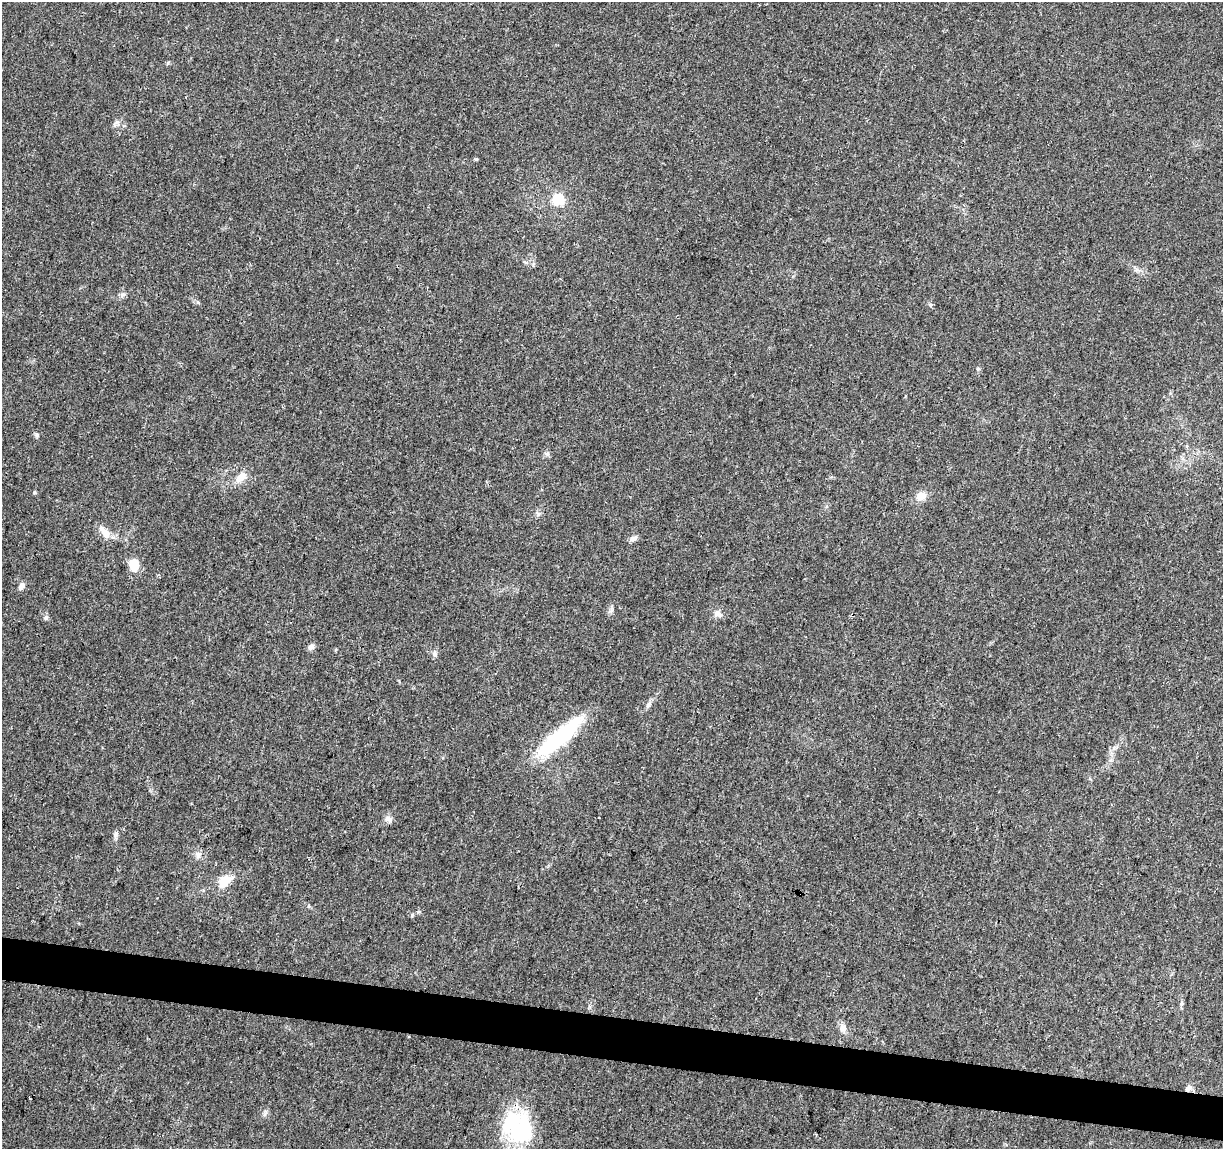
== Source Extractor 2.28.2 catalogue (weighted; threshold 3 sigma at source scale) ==
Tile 6 of 4 x 4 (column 2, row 2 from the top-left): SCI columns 1223-2443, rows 2521-3667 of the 4895 x 5100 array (HDU 1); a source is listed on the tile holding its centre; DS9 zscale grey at full resolution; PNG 1225 x 1151 px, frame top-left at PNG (2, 2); no overlay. Shown black and unused: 4% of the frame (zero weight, under 3 of 4 exposures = <1% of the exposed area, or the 3 px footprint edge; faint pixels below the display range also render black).
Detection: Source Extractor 2.28.2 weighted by HDU 2 'WHT'; one run over the whole footprint, this tile lists its part. Background 0.0215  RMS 0.004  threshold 0.0182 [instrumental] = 3 sigma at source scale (4.5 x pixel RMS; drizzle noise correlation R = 1.50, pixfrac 1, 0.0396/0.0396 arcsec/px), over >= 5 px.
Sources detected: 29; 2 inside a brighter object's white glare — not listed; the other 27 listed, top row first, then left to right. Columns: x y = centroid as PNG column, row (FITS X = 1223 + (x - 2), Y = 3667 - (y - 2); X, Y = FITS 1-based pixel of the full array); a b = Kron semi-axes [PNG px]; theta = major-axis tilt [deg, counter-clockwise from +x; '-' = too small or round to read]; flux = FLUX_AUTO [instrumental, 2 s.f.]
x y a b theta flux
476 159 5 4 - 0.45
558 200 6 5 - 30
123 295 8 5 45 0.96
978 369 6 4 -1 0.47
37 435 7 5 -39 0.75
546 453 6 4 -18 0.75
241 476 17 10 45 4.4
35 492 5 4 - 0.52
921 496 13 10 40 3.5
105 532 19 9 -51 4.3
633 539 11 6 26 1.5
134 565 10 8 -79 9.1
21 586 10 6 62 1.5
717 614 12 8 -28 2.2
46 618 7 6 - 0.95
311 647 8 7 - 1.5
434 653 8 6 89 1.1
648 705 10 6 56 1.4
555 741 67 16 41 35
388 819 9 8 - 1.7
116 834 9 6 63 1.2
198 855 9 6 50 1.4
225 881 19 11 32 7
1181 1003 8 4 81 0.87
843 1028 11 9 63 2.4
1188 1088 10 7 46 1.6
514 1126 46 35 1 35
Overlapping masked pixels (flux is a lower limit): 1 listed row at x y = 1188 1088
Unlisted compact peaks at least as high as the median listed source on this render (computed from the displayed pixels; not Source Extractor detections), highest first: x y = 117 122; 412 915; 610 611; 168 63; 265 1113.